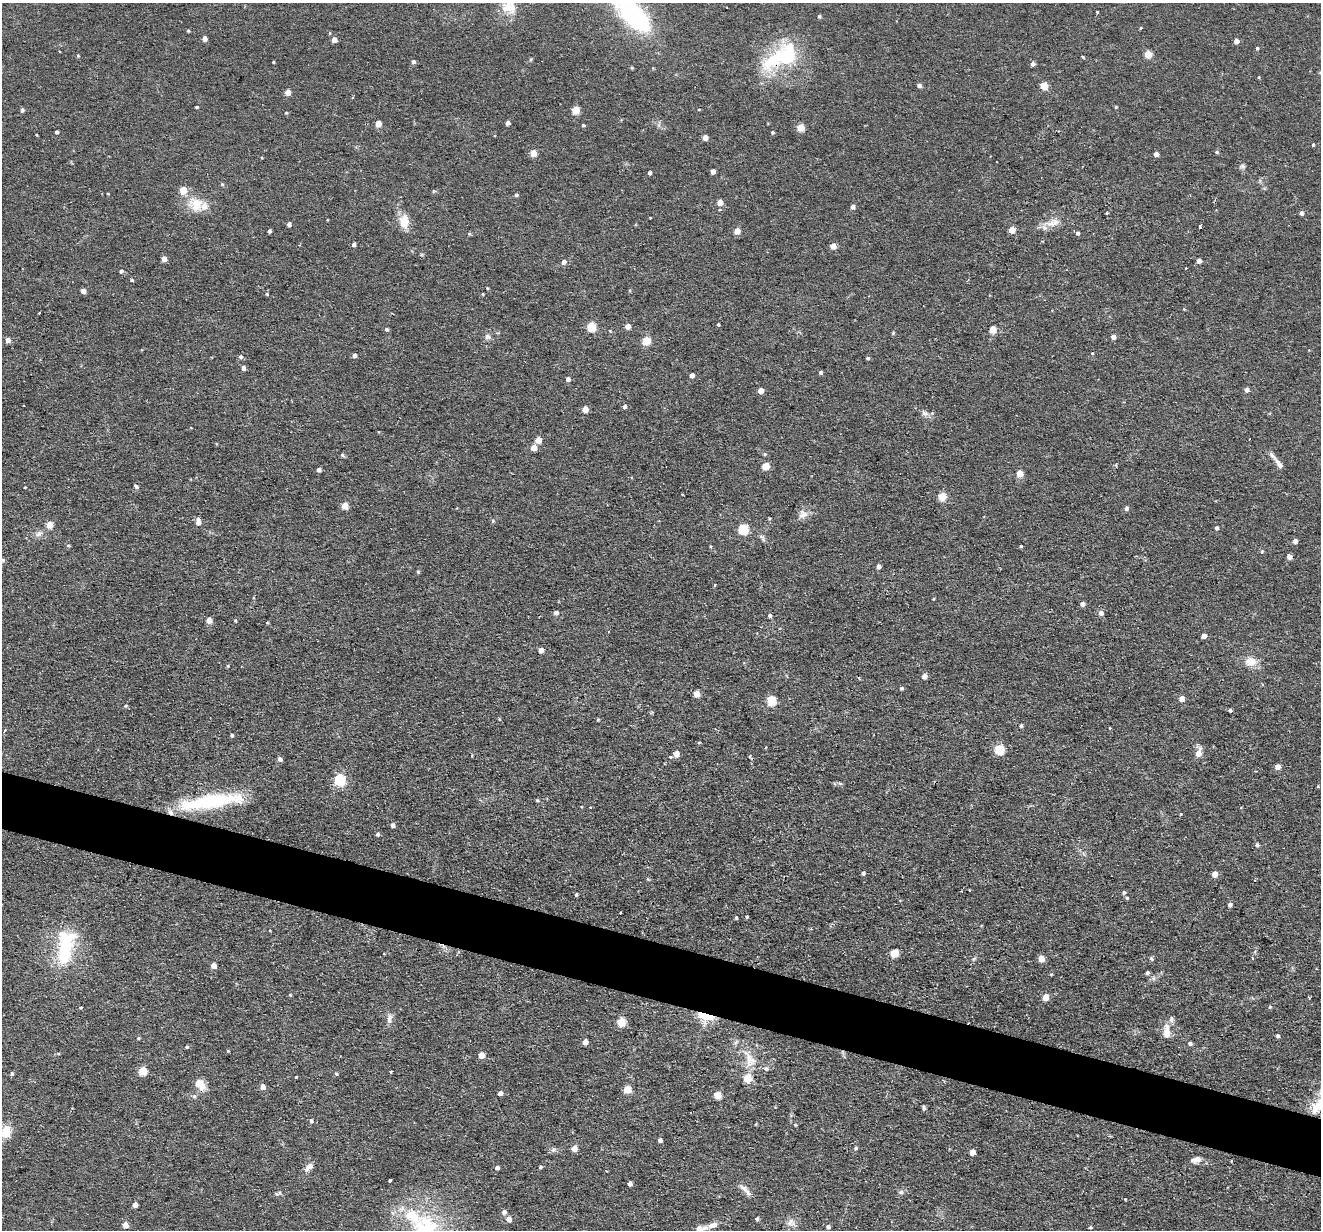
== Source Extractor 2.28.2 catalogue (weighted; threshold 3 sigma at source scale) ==
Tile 6 of 4 x 4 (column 2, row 2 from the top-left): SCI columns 1321-2639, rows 2584-3811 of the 5278 x 5295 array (HDU 1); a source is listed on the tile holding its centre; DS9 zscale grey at full resolution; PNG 1323 x 1232 px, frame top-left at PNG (2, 3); no overlay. Shown black and unused: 5% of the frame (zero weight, under 2 of 3 exposures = <1% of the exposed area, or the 3 px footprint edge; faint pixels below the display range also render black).
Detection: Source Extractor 2.28.2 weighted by HDU 2 'WHT'; one run over the whole footprint, this tile lists its part. Background 0.0571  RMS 0.0069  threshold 0.031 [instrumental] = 3 sigma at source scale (4.5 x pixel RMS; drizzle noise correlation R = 1.50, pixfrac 1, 0.05/0.05 arcsec/px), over >= 5 px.
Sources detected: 251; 3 inside a brighter object's white glare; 2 cosmic-ray / hot-pixel residue — not listed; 5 inside a brighter listed object's ellipse — not listed separately; the other 241 listed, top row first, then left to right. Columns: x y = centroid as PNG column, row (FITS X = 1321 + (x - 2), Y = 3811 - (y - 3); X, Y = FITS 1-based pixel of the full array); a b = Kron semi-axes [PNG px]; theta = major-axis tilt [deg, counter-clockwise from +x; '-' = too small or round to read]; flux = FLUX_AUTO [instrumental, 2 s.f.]
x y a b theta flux
509 7 24 21 -54 16
1097 12 3 2 - 0.68
634 15 33 16 -46 110
819 16 4 4 - 1.1
1141 28 4 3 - 0.81
188 31 3 3 - 0.88
204 38 4 4 - 4
334 40 5 5 - 4.5
1236 41 4 4 - 3.6
1257 48 4 3 - 0.91
1148 54 5 5 - 17
78 56 4 4 - 0.74
1083 57 3 3 - 1
778 58 54 22 32 49
273 62 3 3 - 0.59
413 62 5 4 - 1.8
1033 64 5 4 - 2.3
632 68 4 4 - 0.78
1259 77 4 3 - 0.63
919 85 5 4 - 2.4
1044 86 5 5 - 19
288 92 4 4 - 6.7
197 107 3 3 - 1
1116 107 4 3 - 0.69
699 109 4 2 - 0.51
22 110 4 4 - 1.5
575 110 5 5 - 18
286 113 4 3 - 0.72
508 123 4 4 - 3
378 124 5 4 - 7.8
583 125 4 4 - 0.84
800 128 5 5 - 16
57 132 3 3 - 1.4
772 132 4 4 - 0.92
705 138 4 4 - 5.3
1313 145 3 3 - 1.4
1216 152 5 4 - 0.93
533 153 5 5 - 13
1156 154 4 4 - 3.6
1242 166 8 6 -32 1.7
713 171 4 4 - 4.3
649 173 4 3 - 1.8
222 184 5 5 - 0.91
183 190 5 5 - 16
108 194 4 2 - 0.49
516 195 5 4 - 1.2
720 202 4 4 - 7.1
196 204 23 19 -34 14
853 207 4 4 - 2.9
1106 213 3 2 - 0.78
1301 213 5 4 - 2.1
650 218 2 2 - 0.72
404 221 19 11 87 9.7
1053 223 23 10 13 8.5
289 224 4 4 - 2
1200 226 5 3 - 2.4
1012 230 5 4 - 9.2
269 231 4 3 - 1.8
737 231 5 4 - 8.5
1078 233 5 5 - 1.5
354 244 5 4 - 1.9
833 246 4 4 - 8.1
164 259 4 4 - 6
1199 261 4 4 - 3.4
564 262 5 5 - 2.8
121 271 5 4 - 1.5
132 280 4 3 - 0.93
487 288 3 3 - 0.65
83 291 4 4 - 4.6
267 294 4 3 - 0.79
483 294 3 3 - 0.59
39 313 3 2 - 0.77
718 325 3 3 - 1.2
628 326 4 4 - 5.8
591 327 5 5 - 30
386 329 5 4 - 1.3
993 330 5 5 - 12
893 333 4 4 - 0.88
488 337 8 7 - 2.4
1113 337 4 4 - 3.4
8 340 5 4 - 4.6
646 341 5 5 - 24
1092 353 4 2 - 0.5
354 355 5 4 - 2.1
241 357 5 5 - 1.6
868 358 5 4 - 1
243 368 4 4 - 3
821 372 4 4 - 1.3
692 375 4 4 - 3.2
568 379 5 5 - 2.5
760 390 4 4 - 6.2
1247 390 4 4 - 3.1
624 407 5 4 - 2
585 409 4 4 - 8.8
925 413 10 7 -36 2.9
191 428 4 2 - 0.43
538 440 5 4 - 9.4
533 448 5 4 - 7.7
765 454 5 4 - 0.99
343 455 7 4 -45 0.99
1278 463 20 6 -52 4.4
1116 465 5 3 - 0.82
766 466 5 5 - 16
319 469 4 4 - 2.4
1019 473 5 5 - 13
136 486 6 4 -44 1.4
25 487 3 2 - 0.54
682 494 3 2 - 0.46
942 496 5 5 - 20
345 506 5 5 - 12
1126 508 5 4 - 1.8
803 514 13 12 - 5.1
493 521 5 4 - 0.86
198 522 8 5 -83 4.8
49 525 5 5 - 10
1217 528 4 4 - 1.6
743 529 5 5 - 45
39 534 11 7 25 3.2
762 538 11 5 -58 2
1295 541 4 4 - 3.2
68 545 5 4 - 0.97
1021 546 4 3 - 0.85
1262 551 4 3 - 0.64
1289 556 4 4 - 4.2
2 560 5 5 - 1.4
878 566 4 4 - 2.7
418 572 5 4 - 0.77
715 585 4 3 - 0.78
933 599 4 3 - 0.55
1082 604 4 4 - 3.3
556 613 5 5 - 2.8
1101 613 5 5 - 3.1
770 615 5 4 - 1.6
209 620 5 4 - 7.2
235 621 4 3 - 0.76
267 623 4 3 - 0.67
1204 636 4 4 - 5.2
541 650 5 4 - 4
1251 661 14 11 2 8.9
228 666 4 3 - 0.84
924 676 4 4 - 5.1
901 688 4 4 - 1.4
696 694 5 4 - 9.8
1182 699 5 4 - 5.8
771 700 5 5 - 35
126 706 5 5 - 1.1
1230 710 4 3 - 2.2
598 719 3 3 - 0.79
1021 726 4 3 - 1.3
5 730 4 4 - 0.95
232 735 4 3 - 1.4
699 742 4 3 - 0.55
999 749 5 5 - 42
1198 753 8 6 68 7.8
676 754 5 5 - 7.8
280 759 5 4 - 3
1277 767 5 4 - 4.7
339 780 6 5 - 59
840 783 6 4 -19 1
219 800 71 19 8 48
537 800 6 3 -19 0.72
1181 814 4 3 - 0.57
393 825 5 4 - 2.4
378 834 4 4 - 1.6
1257 845 5 4 - 1.6
863 873 4 4 - 1.7
1214 874 5 4 - 6.8
1124 892 4 4 - 1.4
576 895 4 3 - 1.1
1127 898 4 4 - 0.85
1230 905 4 4 - 2.4
736 917 4 4 - 0.76
747 917 4 3 - 1.9
65 951 34 16 81 45
894 953 5 5 - 22
1041 959 5 5 - 8.9
1151 959 5 4 - 1.2
213 966 4 4 - 6.1
1147 973 5 4 - 1.4
1051 974 5 3 - 0.68
1153 978 7 4 -71 1.3
290 995 4 3 - 0.74
1045 997 5 4 - 9.6
1270 1007 5 4 - 0.95
81 1008 3 3 - 1.5
705 1016 18 8 -14 20
389 1019 14 7 86 3.9
621 1022 5 5 - 28
1166 1032 19 8 90 7.8
1278 1036 4 4 - 1.6
138 1038 4 4 - 0.96
585 1042 4 4 - 6.3
1190 1043 5 4 - 1.7
187 1047 4 3 - 0.93
228 1051 4 4 - 0.68
481 1055 4 4 - 9
749 1059 30 13 -69 14
766 1069 6 6 - 1.8
142 1071 5 5 - 24
391 1072 3 3 - 1.1
12 1073 4 4 - 1.2
336 1074 5 3 - 1.1
296 1077 3 3 - 0.65
747 1078 5 5 - 28
200 1085 13 10 -51 9.1
262 1087 5 4 - 4.7
627 1089 5 5 - 19
500 1093 5 4 - 3
717 1095 5 5 - 17
194 1096 6 5 - 1.5
1319 1105 27 13 48 18
924 1108 5 4 - 1.5
311 1121 5 4 - 1.7
795 1125 5 3 - 0.65
6 1132 13 10 81 12
660 1140 4 4 - 2.1
574 1148 5 5 - 7.2
856 1148 5 4 - 1.3
553 1150 8 5 32 1.7
972 1152 5 4 - 7.1
1196 1160 12 7 16 4.2
309 1167 13 7 39 4.3
540 1167 4 4 - 1
497 1168 4 4 - 2.7
390 1180 3 3 - 1.5
630 1184 4 4 - 3.3
745 1189 16 6 -39 4.3
901 1192 8 6 -25 1.8
278 1193 11 4 25 1.5
1125 1199 3 3 - 0.5
135 1205 4 4 - 4.6
504 1212 5 5 - 2.6
413 1216 28 20 -37 28
509 1219 5 5 - 5
757 1219 5 4 - 1.2
791 1222 14 11 11 4.5
125 1225 4 4 - 7
713 1225 12 6 16 4.4
828 1227 5 5 - 1.9
1090 1227 4 3 - 0.8
701 1228 13 6 8 5.7
Overlapping masked pixels (flux is a lower limit): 2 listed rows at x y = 778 58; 705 1016
Isophote crosses this tile's border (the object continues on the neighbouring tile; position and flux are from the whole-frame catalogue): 6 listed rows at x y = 509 7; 634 15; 2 560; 1319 1105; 6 1132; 701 1228